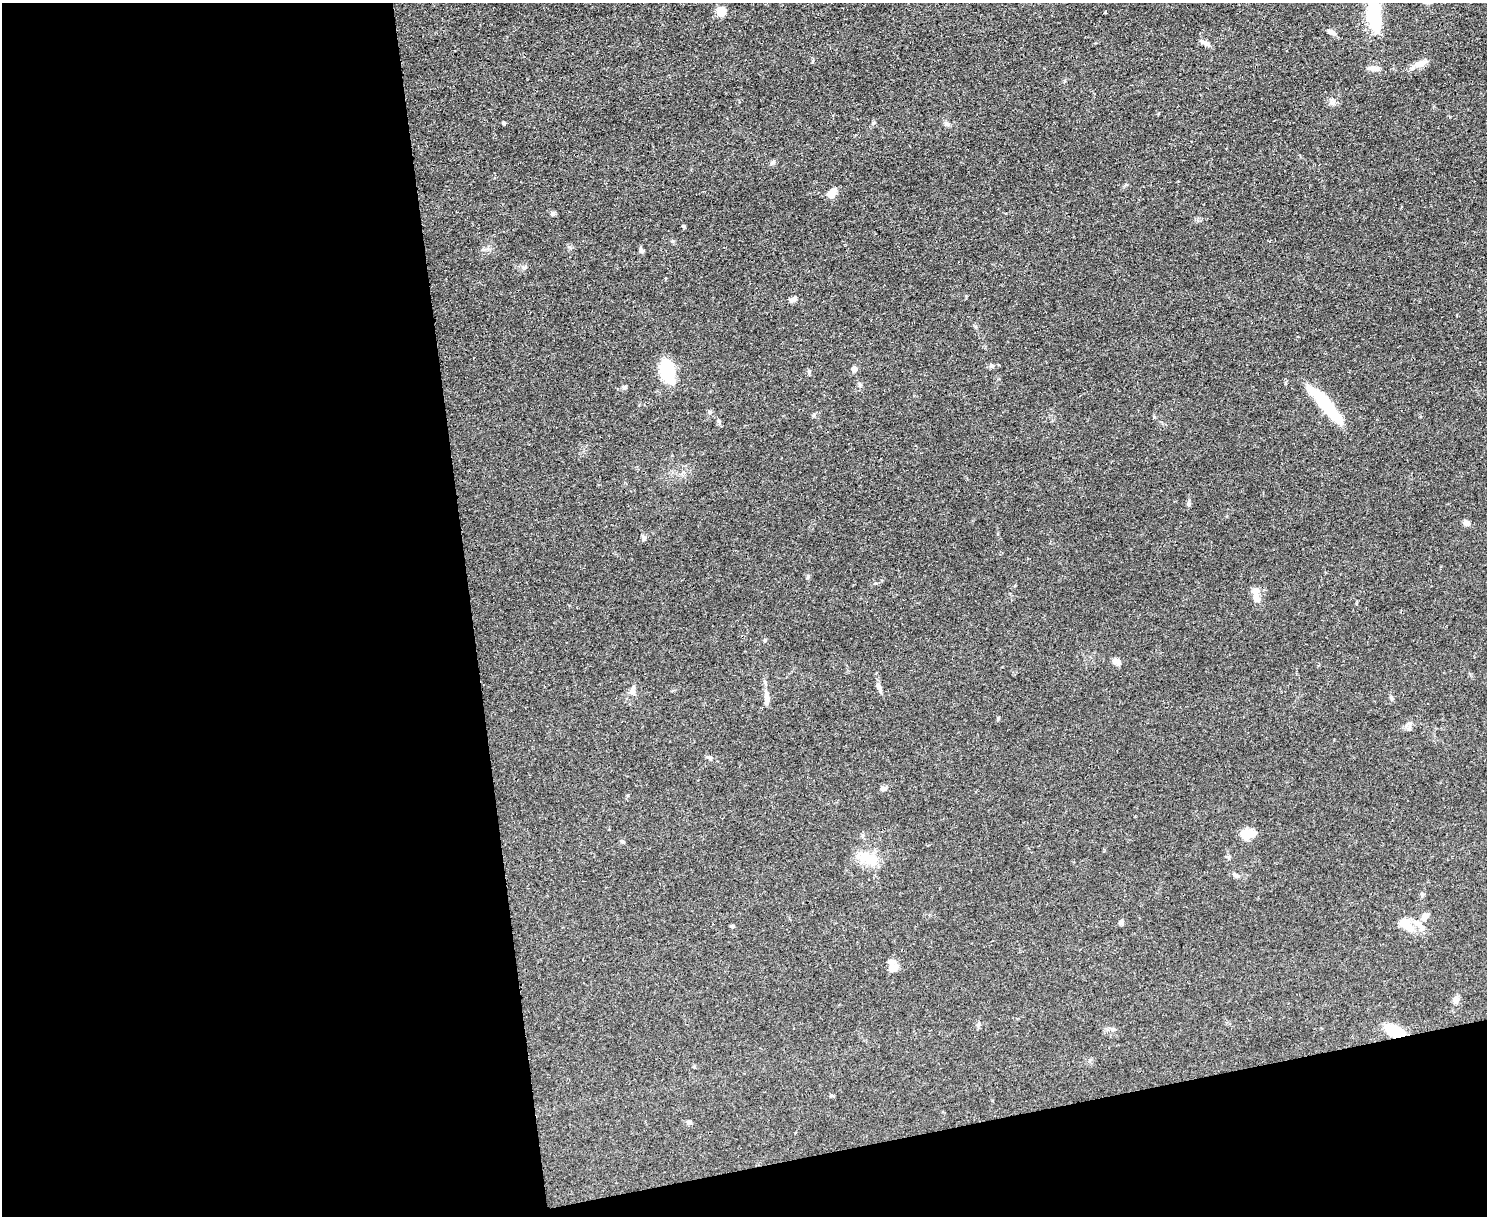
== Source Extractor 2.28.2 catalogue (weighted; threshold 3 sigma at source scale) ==
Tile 10 of 3 x 4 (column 1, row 4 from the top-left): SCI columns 139-1623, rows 7-1220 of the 4847 x 4868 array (HDU 1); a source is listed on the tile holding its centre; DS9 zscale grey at full resolution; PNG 1489 x 1218 px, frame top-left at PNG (2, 3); no overlay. Shown black and unused: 37% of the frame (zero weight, under 3 of 4 exposures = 1% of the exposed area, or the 3 px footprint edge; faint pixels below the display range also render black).
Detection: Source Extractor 2.28.2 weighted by HDU 2 'WHT'; one run over the whole footprint, this tile lists its part. Background 0.0485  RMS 0.0049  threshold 0.022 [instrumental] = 3 sigma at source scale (4.5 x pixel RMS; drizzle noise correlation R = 1.50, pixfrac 1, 0.05/0.05 arcsec/px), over >= 5 px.
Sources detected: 53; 4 inside a brighter object's white glare — not listed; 1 inside a brighter listed object's ellipse — not listed separately; the other 48 listed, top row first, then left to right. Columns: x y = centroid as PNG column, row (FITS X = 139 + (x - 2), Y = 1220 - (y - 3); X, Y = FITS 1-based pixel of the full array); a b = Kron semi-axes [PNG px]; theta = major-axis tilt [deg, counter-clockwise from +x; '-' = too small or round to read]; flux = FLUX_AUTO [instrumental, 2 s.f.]
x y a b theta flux
721 12 5 5 - 17
1374 20 27 17 -72 19
1331 32 12 6 -24 2.1
1206 43 15 5 -22 2.1
813 61 6 4 89 0.59
1420 64 21 7 19 3.7
1373 68 13 7 -4 2.5
1332 103 8 5 -45 1.4
504 123 5 4 - 0.58
947 124 8 4 -36 1
773 162 7 4 45 0.91
832 193 11 8 52 4.2
553 213 6 5 - 1.1
684 226 5 4 - 0.56
672 241 6 4 -44 0.64
641 251 6 5 - 1.3
793 299 11 5 40 1.7
992 366 6 6 - 0.98
855 369 7 6 - 1.8
667 371 21 11 -74 28
809 372 6 4 50 0.76
860 385 6 5 - 0.83
624 387 6 5 - 0.85
1320 397 37 13 -41 15
1467 523 9 6 -17 2
644 538 8 6 89 1.1
808 577 5 5 - 0.72
1256 598 18 9 -80 3.9
765 640 5 4 - 0.5
1117 661 11 7 -19 2.3
879 687 15 5 -72 1.9
632 691 10 8 82 2.1
767 698 19 7 -87 3.8
1392 698 7 4 -71 0.75
1409 723 9 5 20 1.4
883 788 8 6 11 1.5
1248 834 17 9 12 6.9
867 858 25 14 -14 11
1235 875 8 5 -17 1.2
1425 916 10 7 56 2.8
1121 922 6 6 - 1
1406 924 22 12 -45 7.5
732 926 6 4 -1 0.72
893 968 12 10 17 4.3
1456 1000 9 8 - 2
978 1025 7 4 71 0.79
1394 1031 17 10 -27 14
689 1122 7 5 15 0.99
Overlapping masked pixels (flux is a lower limit): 1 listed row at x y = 1394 1031
Unlisted compact peaks at least as high as the median listed source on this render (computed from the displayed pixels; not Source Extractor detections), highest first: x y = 1188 504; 998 718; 873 123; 1105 12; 719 421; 1154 417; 710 412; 569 247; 524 268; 708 757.